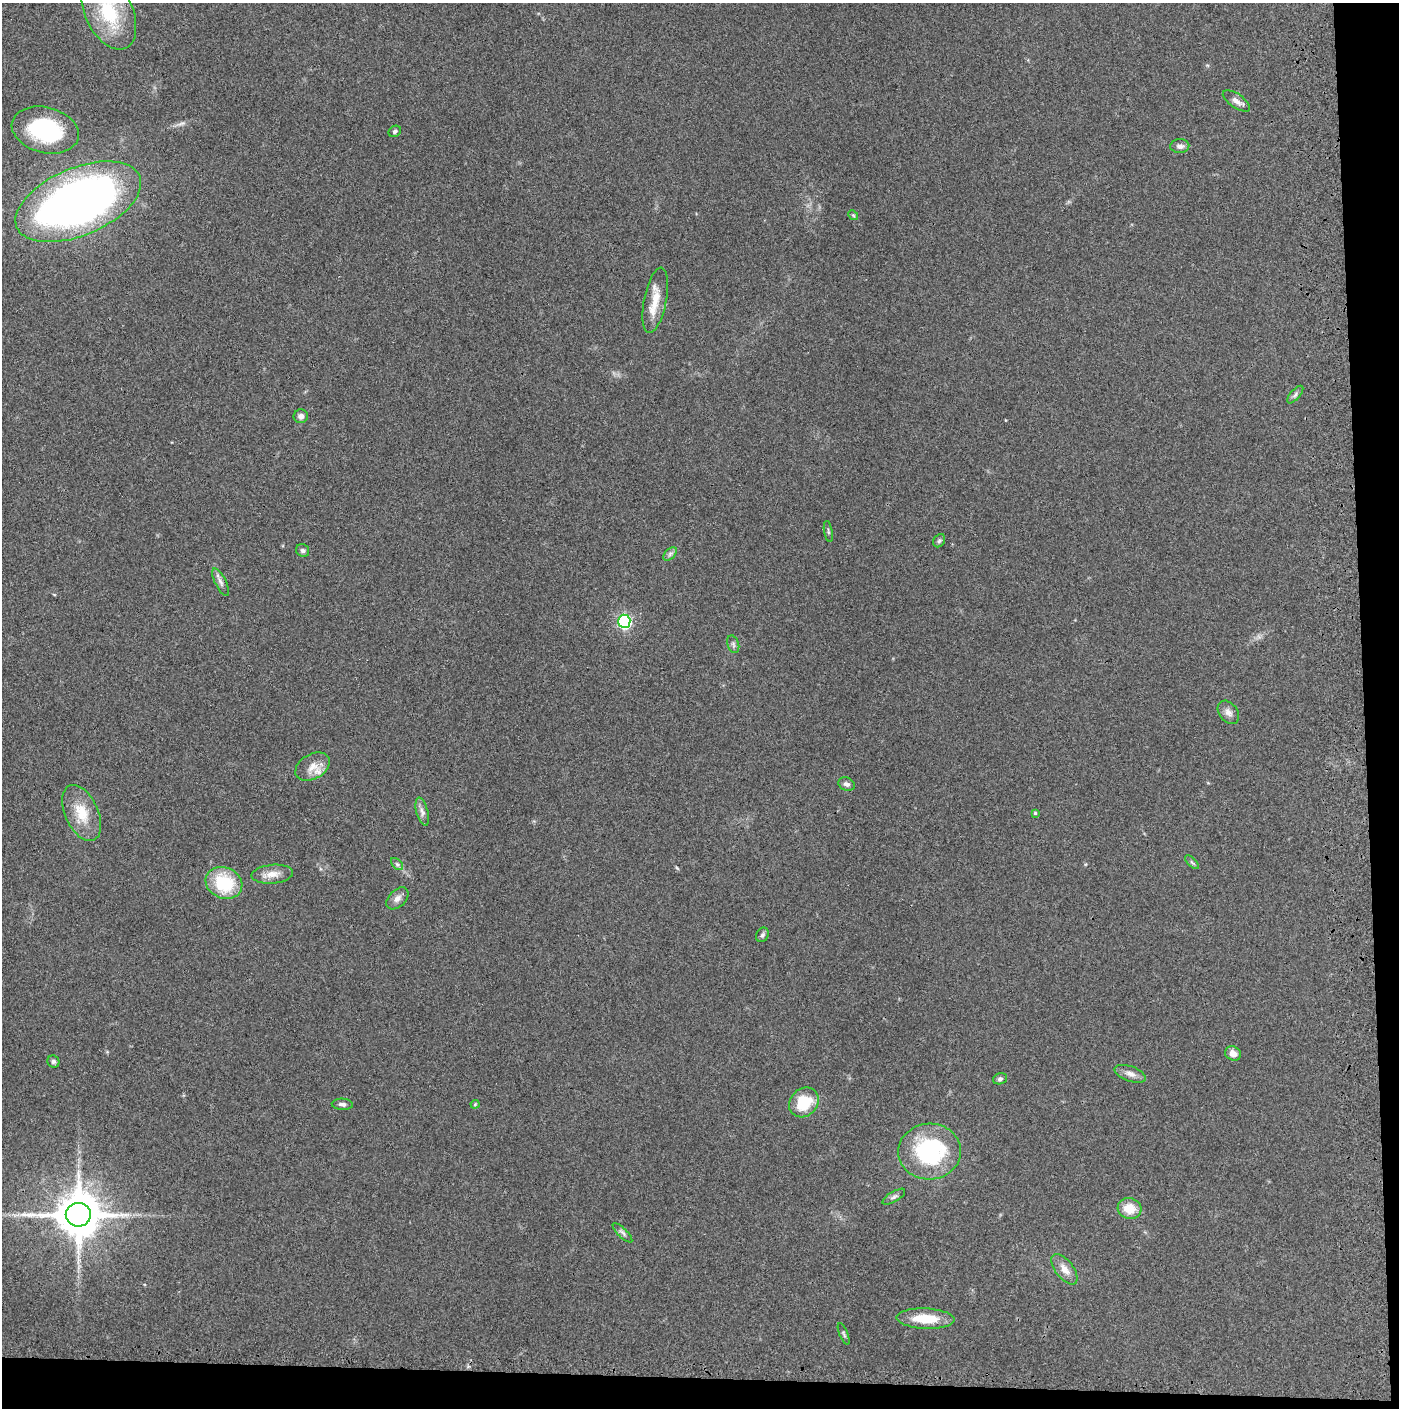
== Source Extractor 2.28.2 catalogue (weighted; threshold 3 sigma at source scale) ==
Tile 9 of 3 x 3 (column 3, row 3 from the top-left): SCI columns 2900-4296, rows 19-1424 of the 4358 x 4256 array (HDU 1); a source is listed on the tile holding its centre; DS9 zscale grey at full resolution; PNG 1401 x 1410 px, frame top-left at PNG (2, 3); each listed source drawn as its Kron ellipse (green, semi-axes under 4 px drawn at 4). Shown black and unused: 5% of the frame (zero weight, under 3 of 4 exposures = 6% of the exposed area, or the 3 px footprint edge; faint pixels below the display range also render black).
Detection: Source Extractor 2.28.2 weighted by HDU 2 'WHT'; one run over the whole footprint, this tile lists its part. Background 0.0699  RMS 0.0076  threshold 0.0342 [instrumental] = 3 sigma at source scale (4.5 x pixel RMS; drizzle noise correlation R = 1.50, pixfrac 1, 0.05/0.05 arcsec/px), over >= 5 px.
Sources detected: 45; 1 inside a brighter listed object's ellipse — not listed separately; the other 44 listed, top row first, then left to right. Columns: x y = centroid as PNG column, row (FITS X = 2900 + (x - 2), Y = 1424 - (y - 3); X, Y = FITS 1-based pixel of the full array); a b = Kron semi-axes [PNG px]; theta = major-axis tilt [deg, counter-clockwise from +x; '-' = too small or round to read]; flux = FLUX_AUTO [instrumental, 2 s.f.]
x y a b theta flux
109 12 40 23 -65 50
1236 101 16 7 -35 4.4
45 130 34 23 -14 62
395 131 6 5 - 1.7
1180 146 9 7 2 3.1
78 202 67 33 23 500
853 215 5 4 - 0.96
655 300 33 11 79 15
1295 395 11 5 49 2
301 416 7 7 - 3.2
828 531 10 3 -80 1.2
939 541 7 5 56 1.4
303 550 7 6 - 1.7
670 554 8 5 46 2
221 582 15 5 -63 3.3
624 621 6 6 - 120
733 644 9 5 -72 2
1228 712 13 9 -53 4.2
313 767 18 12 30 8.4
846 784 8 6 -21 2.8
422 812 14 6 -75 3.4
82 813 30 16 -65 20
1035 813 4 4 - 1
1192 862 9 3 -45 1.3
397 864 7 4 -45 1.5
272 874 21 9 5 8.2
224 883 19 15 -23 40
397 898 13 8 45 4.3
762 935 7 6 - 1.8
1233 1053 8 7 - 4.8
53 1062 6 6 - 1.8
1130 1074 16 7 -19 4.9
1000 1079 7 5 20 1.7
804 1102 16 13 46 25
342 1104 10 5 -3 2.5
475 1104 4 4 - 0.73
930 1151 31 28 3 83
894 1197 13 5 31 2.4
1130 1209 12 10 -15 14
78 1215 12 12 - 3500
622 1233 13 4 -45 2.3
1064 1269 18 9 -52 7.2
926 1319 29 10 -2 21
844 1334 11 4 -68 1.5
Overlapping masked pixels (flux is a lower limit): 1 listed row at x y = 78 1215
Isophote crosses this tile's border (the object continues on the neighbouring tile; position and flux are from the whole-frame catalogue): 1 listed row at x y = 109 12